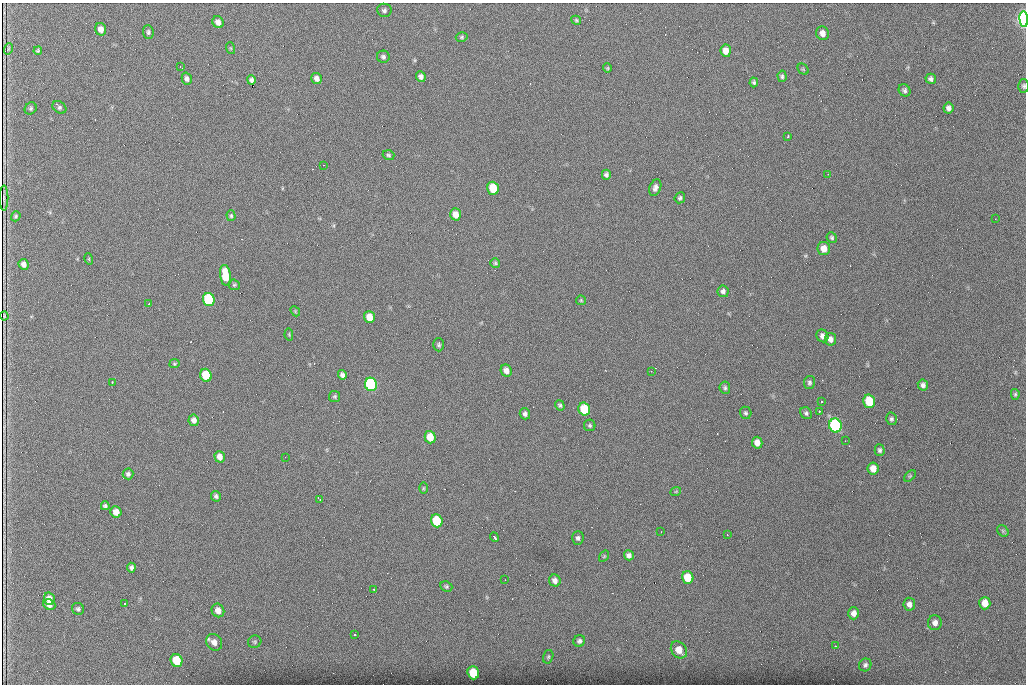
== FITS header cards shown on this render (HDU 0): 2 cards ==
NAXIS1  =                 1024 /fastest changing axis
NAXIS2  =                  682 /next to fastest changing axis

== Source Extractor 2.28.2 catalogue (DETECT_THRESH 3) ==
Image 1024 x 682 px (HDU 0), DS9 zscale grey, 1 PNG px = 1 image px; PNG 1028 x 686 px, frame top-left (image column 1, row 682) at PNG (2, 3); each listed source drawn as its Kron ellipse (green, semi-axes under 4 px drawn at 4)
Background 1410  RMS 26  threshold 78.3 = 3 sigma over >= 5 px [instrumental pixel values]
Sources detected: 131; all 131 listed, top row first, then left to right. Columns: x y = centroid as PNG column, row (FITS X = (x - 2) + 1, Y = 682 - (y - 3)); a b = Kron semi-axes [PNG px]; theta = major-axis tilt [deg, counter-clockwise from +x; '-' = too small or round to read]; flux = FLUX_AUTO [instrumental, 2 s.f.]
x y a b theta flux
384 10 7 6 - 3900
1024 19 8 4 -86 670000
576 20 5 4 - 2400
218 22 6 5 - 9600
101 29 6 5 - 11000
148 32 7 5 -85 3600
822 33 7 6 - 9700
462 37 6 4 16 2500
230 48 6 4 -70 1800
8 49 6 3 72 1900
38 51 4 3 - 2100
726 51 6 5 - 13000
383 57 6 6 - 4500
180 67 3 2 - 1100
607 68 5 4 - 1900
803 69 6 5 - 2200
782 76 6 4 -85 3500
421 77 5 5 - 6100
317 78 6 5 - 7900
187 79 6 5 - 5200
931 79 5 5 - 4600
251 80 4 4 - 4600
754 82 5 4 - 2900
1024 86 6 5 - 3300
904 90 6 5 - 4000
59 107 7 5 -38 4100
31 108 6 5 - 3100
948 108 5 5 - 6400
788 136 4 2 - 2300
388 155 6 5 - 2800
324 165 2 2 - 930
828 174 2 2 - 930
606 175 5 4 - 4000
493 188 6 5 - 57000
655 188 9 5 69 6900
4 198 12 3 90 130
680 198 6 5 - 3300
456 214 6 5 - 18000
16 216 5 4 - 2400
231 216 5 4 - 2500
995 219 2 2 - 950
832 237 5 5 - 2800
824 249 7 6 - 16000
89 259 5 3 - 1500
495 263 5 5 - 2600
24 264 5 5 - 7600
225 275 10 5 -81 47000
234 285 6 5 - 2600
723 291 6 5 - 5500
209 299 7 6 - 210000
581 300 5 5 - 2100
149 303 3 2 - 1400
295 311 5 4 - 1800
4 316 4 2 - 1900
369 317 6 5 - 27000
289 335 6 4 -80 1900
822 336 6 5 - 7500
830 339 6 5 - 8400
439 345 6 5 - 2900
174 364 5 4 - 2100
506 371 6 5 - 9900
651 371 3 2 - 1800
206 375 6 5 - 66000
342 375 5 4 - 5200
112 382 3 2 - 1400
809 382 7 5 79 4000
371 384 7 6 - 360000
923 385 6 5 - 5500
725 388 6 5 - 3100
1015 394 5 4 - 2500
335 396 5 5 - 2800
869 401 7 6 - 53000
821 402 2 2 - 1400
560 405 5 4 - 2900
584 409 6 5 - 70000
819 411 3 2 - 5800
746 413 6 5 - 3200
806 413 6 5 - 3500
525 414 5 5 - 4800
891 419 6 5 - 3200
194 420 6 5 - 8100
590 425 6 5 - 3100
835 425 7 6 - 410000
430 437 6 5 - 30000
845 441 2 2 - 1100
757 443 6 5 - 13000
880 450 6 5 - 3600
220 457 6 5 - 11000
285 457 3 2 - 2100
873 469 6 5 - 16000
128 474 5 5 - 4100
910 476 7 4 45 2100
423 488 6 4 89 2100
676 491 5 3 - 1500
216 496 5 5 - 4200
320 500 3 2 - 1300
105 506 4 4 - 3500
116 512 6 5 - 14000
437 521 6 5 - 79000
1003 531 6 5 - 3100
661 532 2 2 - 850
727 535 4 3 - 1200
494 537 5 3 - 4700
578 538 7 6 - 4300
629 555 5 4 - 6600
604 556 6 4 56 2000
131 568 5 4 - 4400
688 577 6 6 - 40000
505 580 2 2 - 1200
555 581 6 5 - 7700
446 586 6 5 - 2800
374 589 3 3 - 2600
49 599 6 5 - 13000
985 603 6 5 - 19000
49 604 6 5 - 9500
125 604 3 3 - 2800
909 604 6 5 - 7100
78 609 6 5 - 3900
218 610 7 6 - 12000
854 613 6 5 - 11000
935 623 7 7 - 8700
355 635 3 2 - 4600
579 641 6 5 - 4500
214 642 9 7 -50 11000
255 642 7 6 - 3200
835 646 3 2 - 5200
679 650 9 7 -50 22000
548 657 7 5 74 3100
177 660 6 5 - 54000
865 665 7 6 - 4600
473 673 6 6 - 60000
At the frame edge (FLAGS 8, measured only in part): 2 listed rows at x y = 1024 19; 1024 86